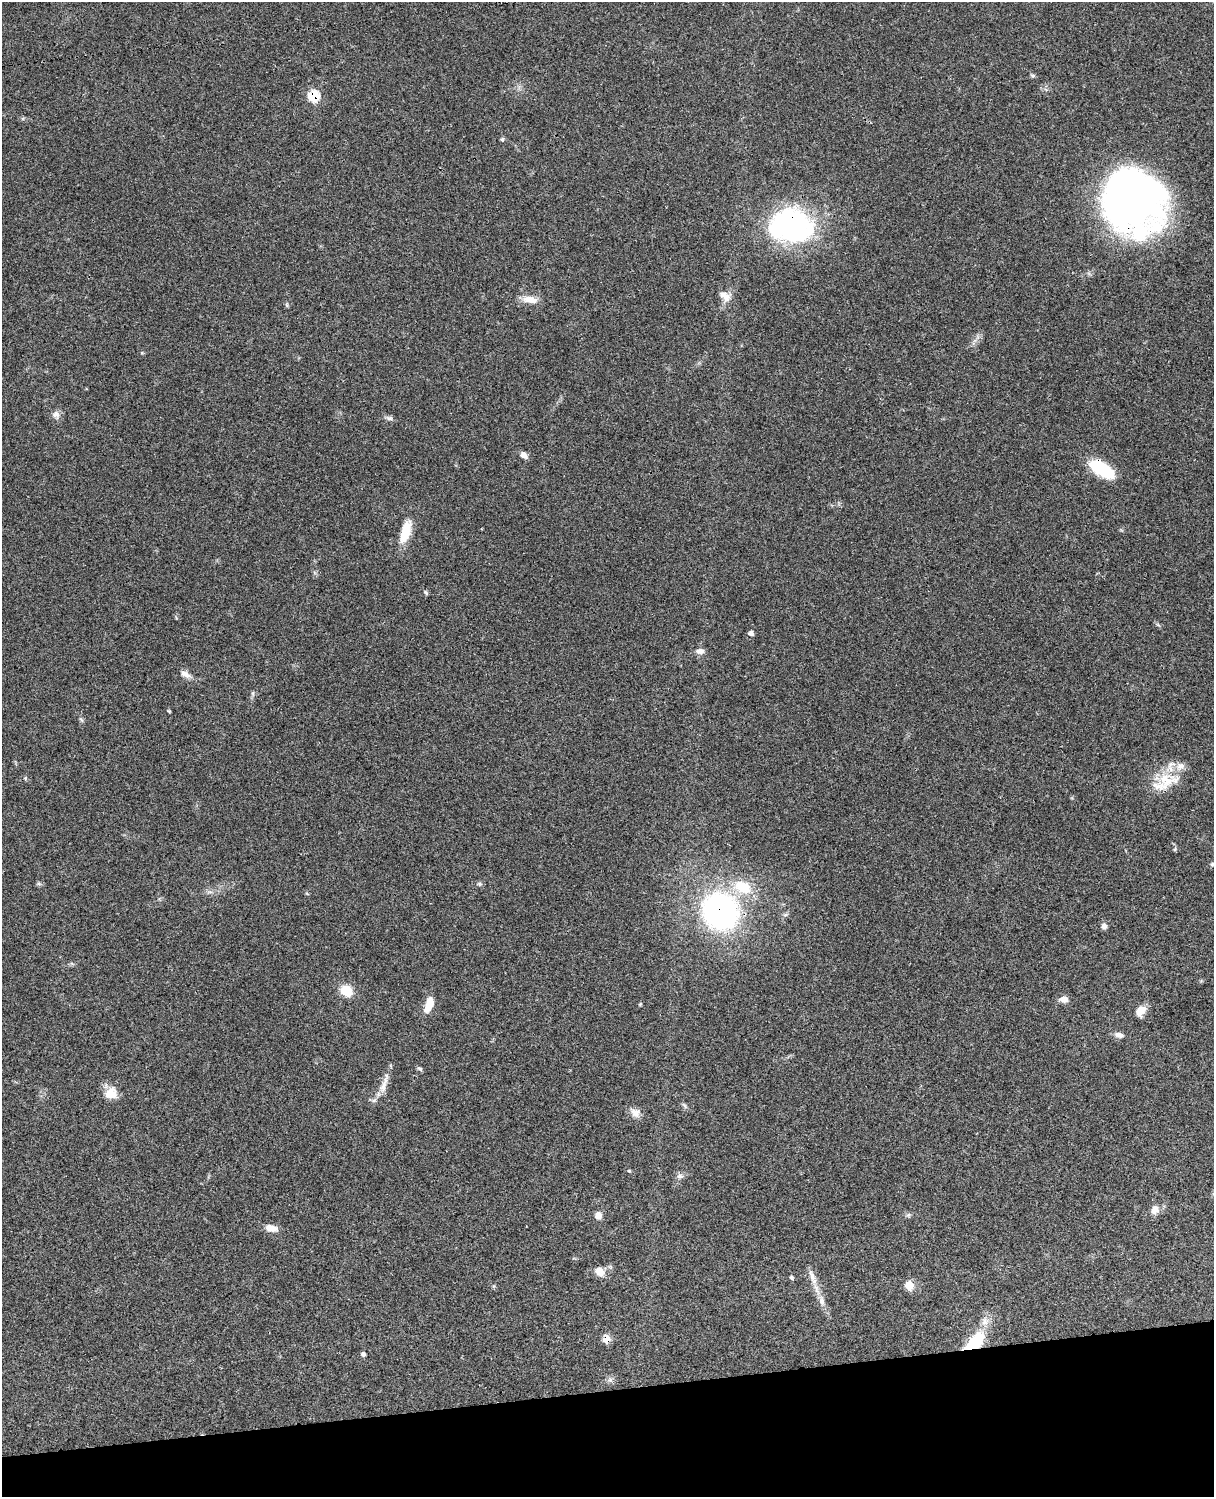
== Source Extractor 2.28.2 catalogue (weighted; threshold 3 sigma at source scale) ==
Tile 10 of 4 x 3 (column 2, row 3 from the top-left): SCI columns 1334-2545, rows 276-1770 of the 5086 x 4925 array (HDU 1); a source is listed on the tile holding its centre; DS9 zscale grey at full resolution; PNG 1216 x 1499 px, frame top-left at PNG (2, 2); no overlay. Shown black and unused: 7% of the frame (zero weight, under 3 of 4 exposures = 6% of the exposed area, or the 3 px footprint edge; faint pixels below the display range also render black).
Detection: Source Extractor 2.28.2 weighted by HDU 2 'WHT'; one run over the whole footprint, this tile lists its part. Background 0.0982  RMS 0.0063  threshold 0.0284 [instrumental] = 3 sigma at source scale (4.5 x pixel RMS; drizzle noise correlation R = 1.50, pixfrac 1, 0.05/0.05 arcsec/px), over >= 5 px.
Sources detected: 57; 1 inside a brighter listed object's ellipse — not listed separately; the other 56 listed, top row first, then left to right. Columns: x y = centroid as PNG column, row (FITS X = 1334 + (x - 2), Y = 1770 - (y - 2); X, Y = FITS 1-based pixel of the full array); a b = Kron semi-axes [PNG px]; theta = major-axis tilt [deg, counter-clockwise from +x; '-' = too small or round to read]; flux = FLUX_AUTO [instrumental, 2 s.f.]
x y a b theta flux
1033 76 7 4 -30 0.98
314 96 7 6 - 28
502 139 5 5 - 1.1
1133 200 61 55 -65 350
791 226 50 38 -4 110
725 296 19 11 -32 5.6
530 300 20 9 -9 7.1
287 305 6 4 -71 0.82
56 414 11 10 - 3.2
390 418 9 6 13 1.6
524 455 10 7 -38 2.9
1102 469 24 11 -31 39
406 532 26 11 73 14
426 592 7 4 -50 0.99
751 633 6 6 - 1.8
700 651 11 7 3 2.9
185 674 16 8 -26 3.6
253 693 6 4 72 1
169 711 5 4 - 0.58
81 720 8 3 -45 0.82
25 778 5 5 - 0.73
1165 780 39 19 3 20
1175 849 5 4 - 0.79
1212 864 6 5 - 0.96
479 884 6 5 - 1
742 887 22 15 -28 20
721 911 33 30 -56 160
785 915 7 4 18 1.1
1104 926 8 6 -77 2.3
346 991 12 10 -39 12
1064 999 10 7 -2 4.3
429 1004 19 8 69 8.4
640 1004 5 4 - 0.68
1140 1011 12 9 48 6.8
1119 1035 13 7 -15 2.9
420 1069 8 5 -30 1.1
384 1085 29 7 71 6.8
111 1093 17 15 51 8.3
685 1105 11 3 -54 1.2
636 1113 13 11 -36 4.7
629 1171 5 4 - 0.64
680 1176 10 6 -1 2.1
1155 1210 13 10 57 4.7
598 1215 8 8 - 3.9
908 1215 7 5 44 1.1
271 1228 13 7 -10 6.3
600 1272 12 10 -38 5.8
812 1276 20 7 -73 5.2
791 1278 6 4 -47 1
909 1285 7 7 - 11
822 1301 15 8 -82 4
985 1321 12 10 68 4.7
606 1339 7 6 - 8.9
975 1342 26 12 43 29
363 1354 6 5 - 1.2
610 1380 7 6 - 1.8
Overlapping masked pixels (flux is a lower limit): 7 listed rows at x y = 314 96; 1133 200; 791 226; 1102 469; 721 911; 606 1339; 975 1342